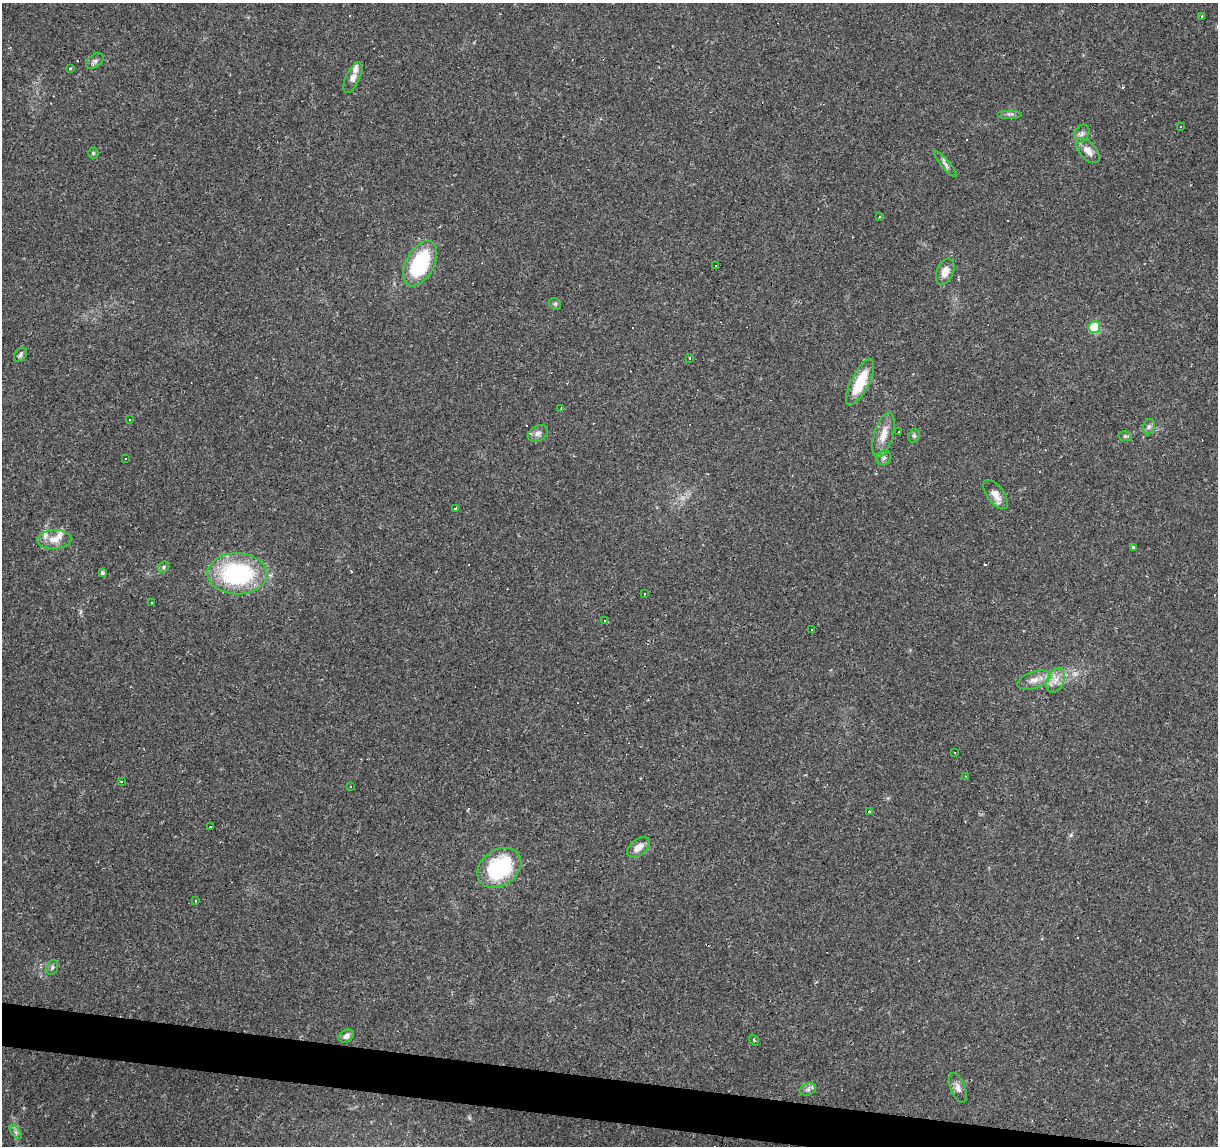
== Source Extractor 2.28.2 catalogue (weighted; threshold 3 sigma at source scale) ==
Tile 6 of 4 x 4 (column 2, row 2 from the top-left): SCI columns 1221-2436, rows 2569-3712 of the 4869 x 5077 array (HDU 1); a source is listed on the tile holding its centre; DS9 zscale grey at full resolution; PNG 1220 x 1148 px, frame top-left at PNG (2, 3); each listed source drawn as its Kron ellipse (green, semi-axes under 4 px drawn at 4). Shown black and unused: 3% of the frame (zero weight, under 2 of 3 exposures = <1% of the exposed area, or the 3 px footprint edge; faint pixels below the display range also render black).
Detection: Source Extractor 2.28.2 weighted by HDU 2 'WHT'; one run over the whole footprint, this tile lists its part. Background 0.0556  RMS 0.0046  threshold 0.0207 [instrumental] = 3 sigma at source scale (4.5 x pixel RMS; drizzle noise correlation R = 1.50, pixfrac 1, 0.0396/0.0396 arcsec/px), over >= 5 px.
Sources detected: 93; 32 cosmic-ray / hot-pixel residue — neither listed nor drawn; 4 inside a brighter listed object's ellipse — not listed separately; the other 57 listed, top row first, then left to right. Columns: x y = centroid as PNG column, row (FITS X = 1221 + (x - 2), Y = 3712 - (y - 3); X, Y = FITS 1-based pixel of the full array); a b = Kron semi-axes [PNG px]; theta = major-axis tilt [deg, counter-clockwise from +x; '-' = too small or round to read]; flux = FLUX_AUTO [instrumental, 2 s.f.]
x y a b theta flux
1202 17 3 2 - 0.73
95 61 10 6 37 1.6
71 68 3 3 - 9
353 78 16 7 65 3
1010 114 12 2 0 1
1181 127 3 2 - 0.47
1082 134 9 7 65 1.7
1088 151 15 8 -48 3.9
93 153 5 5 - 0.62
945 164 16 4 -50 1.7
880 217 3 3 - 0.73
420 264 25 14 62 37
715 265 2 2 - 0.43
945 272 13 8 66 4.2
555 304 6 5 - 0.87
1094 327 6 6 - 17
20 355 7 5 54 1.1
689 358 2 2 - 0.49
860 382 25 9 63 14
561 408 3 2 - 0.37
130 419 3 3 - 2
1149 427 8 6 69 1.2
899 432 2 2 - 0.4
538 433 11 7 31 1.9
884 435 23 9 74 6.4
914 436 7 5 70 0.92
1125 436 7 5 -10 0.8
125 458 3 2 - 0.64
884 458 8 6 44 1.4
996 495 17 8 -54 4.6
456 508 3 3 - 1.6
54 539 17 9 2 5
1133 547 3 3 - 2.6
164 567 6 5 - 0.81
102 573 4 4 - 1
237 574 30 20 -2 57
644 593 3 3 - 0.78
151 602 2 2 - 0.4
604 620 3 3 - 0.99
812 630 3 3 - 0.74
1034 680 17 8 18 4.3
1056 680 13 8 65 4
955 753 2 2 - 0.33
966 776 3 2 - 0.3
121 781 3 3 - 0.5
350 786 2 2 - 0.33
869 811 3 3 - 4.8
210 827 2 2 - 0.35
638 847 13 8 40 3.9
499 868 24 18 34 36
195 901 3 3 - 1.2
52 967 7 5 70 1
346 1036 8 6 30 1.9
754 1040 6 3 -53 0.45
958 1088 16 7 -68 2.4
808 1089 8 6 18 1.3
16 1132 8 4 -53 1.2